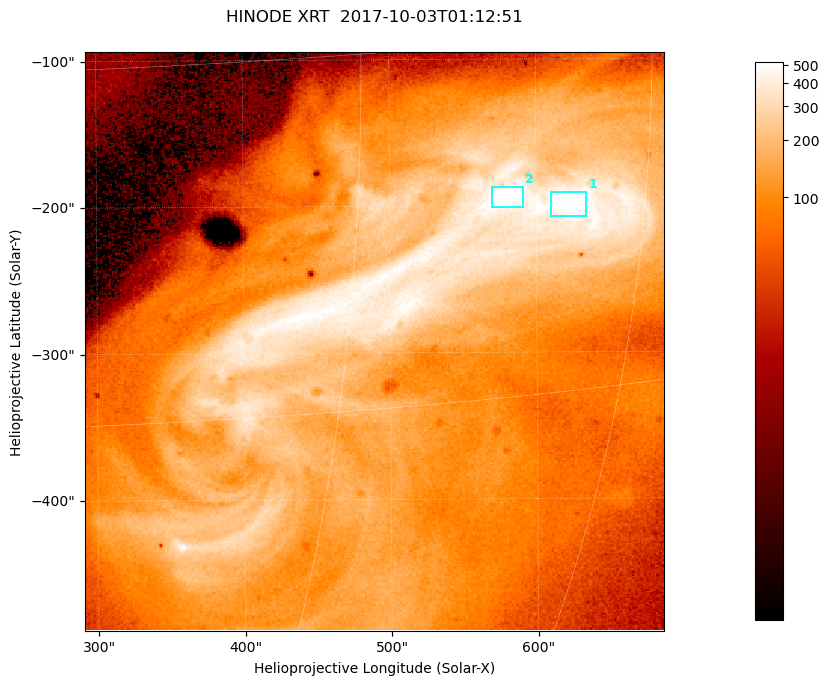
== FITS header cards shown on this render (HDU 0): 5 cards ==
TELESCOP= 'HINODE  '           /
INSTRUME= 'XRT     '           /
DATE_OBS= '2017-10-03T01:12:51.354' /
CTYPE1  = 'Solar-X '           /
CTYPE2  = 'Solar-Y '           /

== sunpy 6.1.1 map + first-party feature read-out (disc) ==
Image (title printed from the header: HINODE XRT  2017-10-03T01:12:51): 384 x 384 px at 1.03 arcsec/px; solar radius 958 arcsec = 932 px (partial field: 5.4% of the solar disc is inside the frame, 100% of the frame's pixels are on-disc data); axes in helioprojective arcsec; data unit not stated in the header (colour bar unlabelled)
Orientation: roll -0.357 deg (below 1 deg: not rotated)
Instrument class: DISC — disc imager (sunpy class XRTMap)
Bright regions (active regions / flare kernels): reference = the on-disc median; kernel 3 px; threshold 5 sigma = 398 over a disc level ~108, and >= 1.15x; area >= 147 px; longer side >= 5 px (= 5.1 arcsec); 2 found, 2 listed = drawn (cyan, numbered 1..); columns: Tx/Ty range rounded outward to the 5 arcsec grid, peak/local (2 s.f.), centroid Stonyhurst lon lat
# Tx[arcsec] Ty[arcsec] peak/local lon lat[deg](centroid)
1 610..635 -210..-190 5.3 +41 -7
2 570..595 -205..-185 6 +37 -6